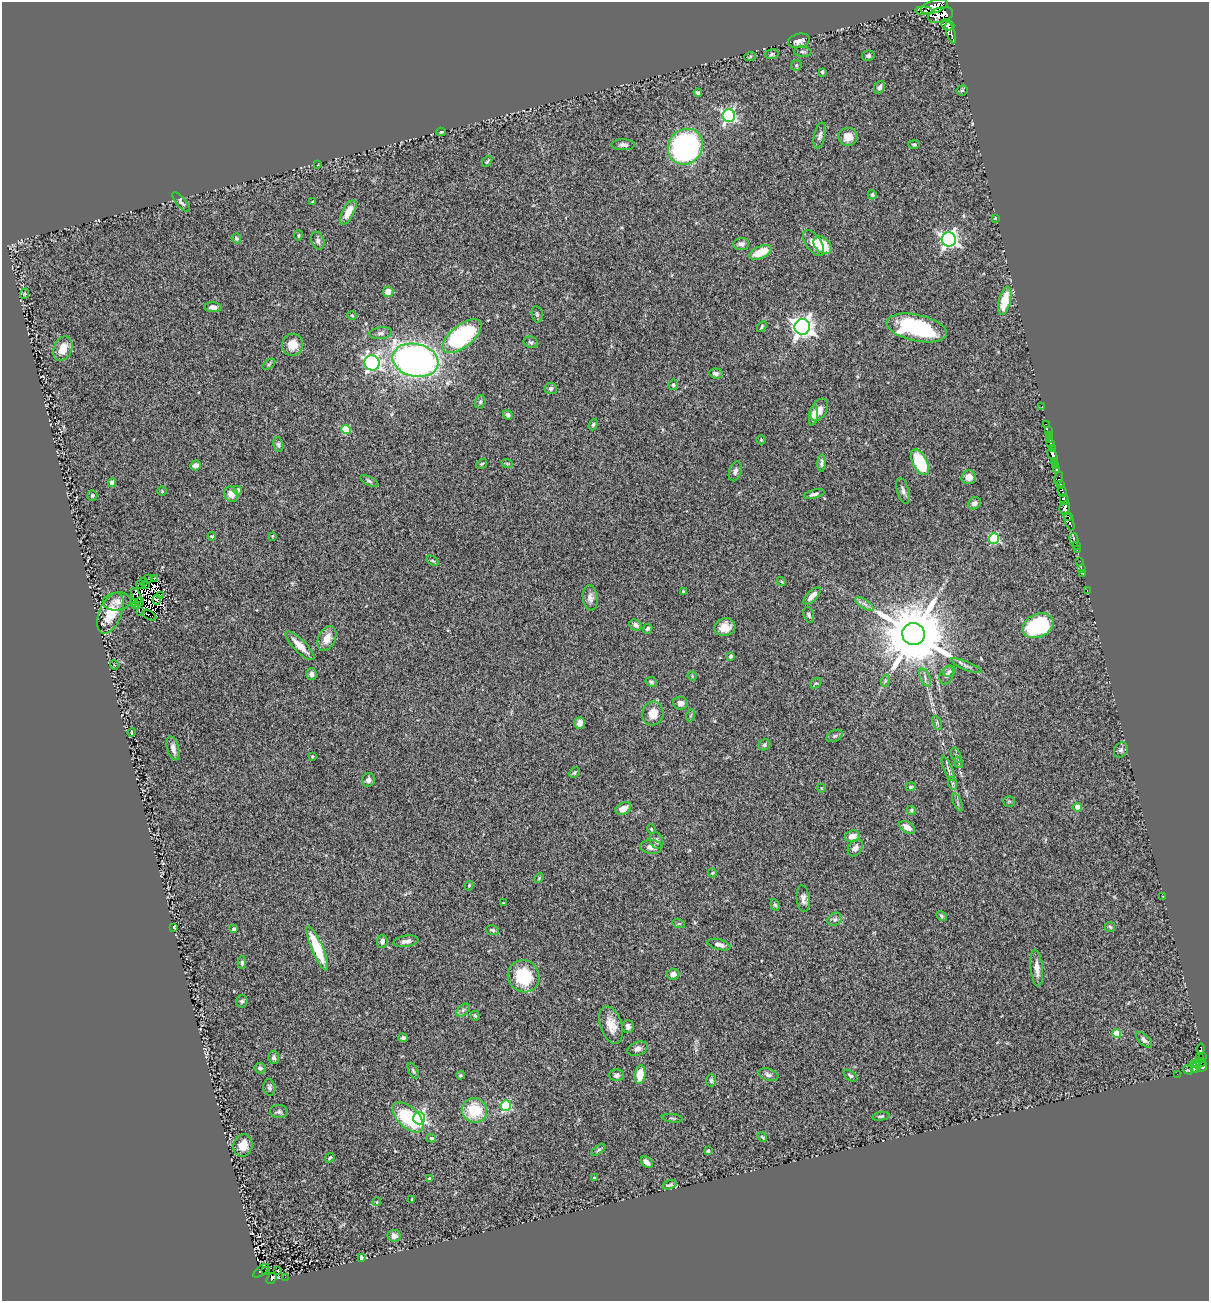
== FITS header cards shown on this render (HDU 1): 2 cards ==
NAXIS1  =                 1207
NAXIS2  =                 1299

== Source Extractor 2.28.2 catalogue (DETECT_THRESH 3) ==
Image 1207 x 1299 px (HDU 1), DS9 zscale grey, 1 PNG px = 1 image px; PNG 1211 x 1303 px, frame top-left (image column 1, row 1299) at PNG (2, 2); each listed source drawn as its Kron ellipse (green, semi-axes under 4 px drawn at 4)
Background 0.794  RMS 0.067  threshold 0.202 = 3 sigma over >= 5 px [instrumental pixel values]
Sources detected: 269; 14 with non-positive FLUX_AUTO (blend fragments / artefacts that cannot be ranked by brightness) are neither listed nor drawn; the other 255 listed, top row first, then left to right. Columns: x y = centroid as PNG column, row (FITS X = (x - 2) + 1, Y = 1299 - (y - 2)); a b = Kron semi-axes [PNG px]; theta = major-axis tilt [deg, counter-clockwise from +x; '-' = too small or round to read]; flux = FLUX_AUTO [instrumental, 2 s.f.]
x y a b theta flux
934 7 14 6 18 2400
924 11 9 3 -3 450
940 15 13 7 17 1600
948 25 7 5 -23 590
951 32 11 3 -73 770
799 41 11 7 13 29
803 52 9 5 -4 8.9
772 54 7 5 19 7.5
868 56 6 5 - 13
750 57 6 3 20 4
796 65 6 5 - 7.1
822 72 4 3 - 11
879 87 6 5 - 15
962 90 5 5 - 5.3
698 92 4 3 - 8.4
729 116 6 6 - 890
441 132 4 4 - 5.1
820 136 13 5 77 15
848 137 9 9 - 43
914 144 6 4 0 6.9
623 145 11 5 -1 16
685 147 18 17 - 900
487 161 6 3 51 6.1
318 164 2 2 - 3.6
872 195 5 4 - 12
181 202 12 4 -51 11
312 202 3 3 - 3.7
348 212 13 6 62 62
995 218 3 2 - 3.3
298 235 5 4 - 5.9
236 238 5 4 - 8
949 239 7 7 - 1700
318 241 9 6 -68 14
814 243 15 7 -55 40
741 244 8 6 6 18
823 245 10 7 -45 130
761 252 12 6 23 100
388 292 5 5 - 38
24 294 5 3 - 4.9
1005 301 14 6 76 140
213 307 8 5 -3 22
537 314 8 5 -80 8.9
352 315 4 4 - 5.1
762 327 6 3 56 5.3
802 327 7 7 - 3000
917 328 31 13 -12 480
381 333 11 6 5 16
462 336 23 11 39 530
531 342 7 5 -20 9.5
293 345 11 10 - 66
63 348 13 9 68 65
415 360 23 16 -12 2300
372 363 8 7 - 1100
269 364 7 4 36 6.6
716 373 7 5 -5 14
673 385 5 5 - 7.2
551 389 6 5 - 13
480 402 7 5 74 8.3
1042 407 3 2 - 16
819 410 12 7 62 35
508 415 5 4 - 16
813 416 10 4 83 25
1046 424 2 2 - 5.3
593 425 6 4 72 7.6
346 429 4 4 - 150
1048 431 2 2 - 13
1049 435 2 2 - 5
761 440 5 4 - 4.6
1050 440 3 3 - 18
1051 443 3 2 - 21
278 445 8 4 -77 10
1052 449 2 2 - 20
1052 454 6 4 -59 630
920 462 14 7 -62 270
1055 462 3 3 - 74
507 463 6 3 -19 5.7
822 463 8 4 88 11
482 464 6 4 34 5.4
195 465 5 5 - 24
1056 466 3 3 - 170
1056 470 3 2 - 22
735 471 10 6 72 17
969 477 7 7 - 35
1059 478 6 3 74 42
369 481 10 4 -26 9.4
112 483 4 4 - 33
1060 485 3 3 - 10
237 490 4 4 - 19
162 491 5 4 - 4.8
903 491 13 6 -73 19
1062 491 6 3 -56 300
231 494 8 7 - 34
814 494 10 4 15 14
92 495 5 5 - 7.2
1064 499 5 3 - 190
974 503 7 5 38 15
1065 507 7 4 68 320
1068 516 4 2 - 120
1069 522 9 3 -72 600
212 536 4 4 - 6.5
273 536 4 3 - 3.2
994 539 5 5 - 320
1074 540 7 3 -77 520
1076 545 3 2 - 56
1077 549 2 2 - 5.1
432 561 6 4 -35 7
1080 561 2 2 - 2.5
1081 569 3 2 - 24
1083 574 3 2 - 20
149 578 2 2 - 1.8
154 579 3 2 - 6.5
144 581 2 2 - 4.1
781 581 5 3 - 4.2
140 584 3 2 - 10
145 585 2 2 - 2.7
1087 590 3 2 - 3.1
683 592 3 3 - 7.8
136 595 8 4 -63 0.72
160 596 4 2 - 1.7
812 596 11 5 45 27
590 598 13 7 -83 22
157 600 5 4 - 24
117 601 14 9 6 30
134 602 3 2 - 3.4
139 602 5 2 - 11
864 604 10 4 -34 15
136 606 2 2 - 4.4
141 611 2 2 - 4.1
110 613 22 11 67 110
149 615 8 2 -30 7.3
809 615 8 5 -74 9.7
636 625 6 5 - 13
1038 626 16 11 24 400
725 627 10 9 - 43
648 629 5 4 - 11
914 634 11 11 - 49000
327 638 13 8 64 49
300 646 19 6 -45 59
730 656 4 3 - 7.5
114 665 4 3 - 2.9
966 666 16 3 -22 15
949 671 6 5 - 8.6
312 674 6 5 - 21
947 675 9 6 67 13
692 676 5 3 - 4.2
925 677 9 5 -65 12
885 681 6 4 71 7.6
651 682 6 4 -27 8.3
816 683 6 4 38 7
680 703 7 6 - 23
653 713 12 10 75 65
691 715 6 3 70 5.6
580 723 6 5 - 23
937 723 7 4 -66 8.1
132 732 4 2 - 5.3
835 736 8 5 26 10
764 745 6 5 - 8.2
173 748 12 6 -76 25
1121 750 8 6 58 11
956 755 8 4 -64 9.1
312 756 4 3 - 3.9
958 762 6 3 -71 5.6
948 769 13 4 -67 15
574 773 6 4 45 7
368 780 7 6 - 21
952 783 6 4 -73 8.3
911 787 5 4 - 6
821 788 4 2 - 2.8
1009 801 6 5 - 6.3
958 802 9 3 -68 8.2
1077 807 4 4 - 63
623 809 8 5 29 49
911 810 5 4 - 7.1
907 827 9 5 -32 29
651 829 4 4 - 5.5
853 836 7 6 - 40
656 841 9 6 -67 17
651 847 11 7 -4 24
855 848 9 6 57 22
712 873 4 4 - 4.6
539 878 6 3 47 4.8
469 886 4 3 - 5.8
1163 897 3 2 - 2.3
803 899 13 6 -83 23
503 903 4 3 - 3.2
775 905 6 4 -70 7
941 916 5 3 - 6
835 919 8 6 34 12
679 924 6 4 -18 6.3
174 927 4 3 - 7.2
1110 927 5 5 - 7.1
234 929 4 4 - 10
492 930 6 5 - 9
382 941 6 5 - 16
406 941 12 5 9 19
719 945 12 5 -15 22
317 948 24 5 -67 200
242 963 6 4 -90 8.7
1037 968 18 6 -84 40
673 974 6 5 - 26
524 976 16 15 - 220
242 1001 6 5 - 8.5
463 1010 8 4 45 11
475 1016 5 3 - 7
611 1025 19 10 -72 70
628 1027 6 6 - 16
1117 1034 4 4 - 130
403 1038 5 4 - 10
1144 1040 10 5 -44 17
638 1049 10 6 21 21
1201 1049 5 3 - 9.4
1203 1056 3 3 - 72
274 1057 6 5 - 11
1199 1058 3 3 - 24
1199 1063 7 3 14 110
1193 1065 3 2 - 89
1202 1067 6 4 51 300
260 1068 5 5 - 12
1195 1068 6 3 53 59
1188 1070 5 3 - 38
413 1071 8 4 -65 8.4
1177 1074 2 2 - 6.5
460 1075 4 3 - 4.6
616 1075 7 6 - 15
640 1075 9 5 82 91
768 1075 10 6 -17 16
850 1076 8 4 -36 9.1
711 1080 6 5 - 8.5
269 1087 8 6 -83 12
506 1106 5 5 - 370
474 1110 13 12 - 160
279 1112 9 6 -3 12
881 1116 9 3 10 7.2
408 1117 19 10 -43 300
419 1118 6 6 - 830
672 1118 10 2 -8 5.6
762 1137 5 4 - 5.9
431 1138 5 3 - 6.6
243 1146 11 9 72 58
599 1150 8 4 35 8.3
708 1151 3 3 - 9.4
330 1158 5 3 - 5.8
647 1162 7 4 -41 24
594 1178 3 2 - 3.7
429 1179 4 3 - 6.4
670 1185 7 3 17 8.1
412 1199 4 3 - 3.7
377 1202 4 3 - 5.3
394 1236 6 6 - 27
361 1257 4 3 - 8
265 1270 3 2 - 13
278 1270 2 2 - 2.7
261 1271 9 4 39 44
285 1277 2 2 - 8.2
271 1279 6 3 57 190
At the frame edge (FLAGS 8, measured only in part): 1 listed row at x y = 934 7
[14 non-positive-flux detections neither listed nor drawn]